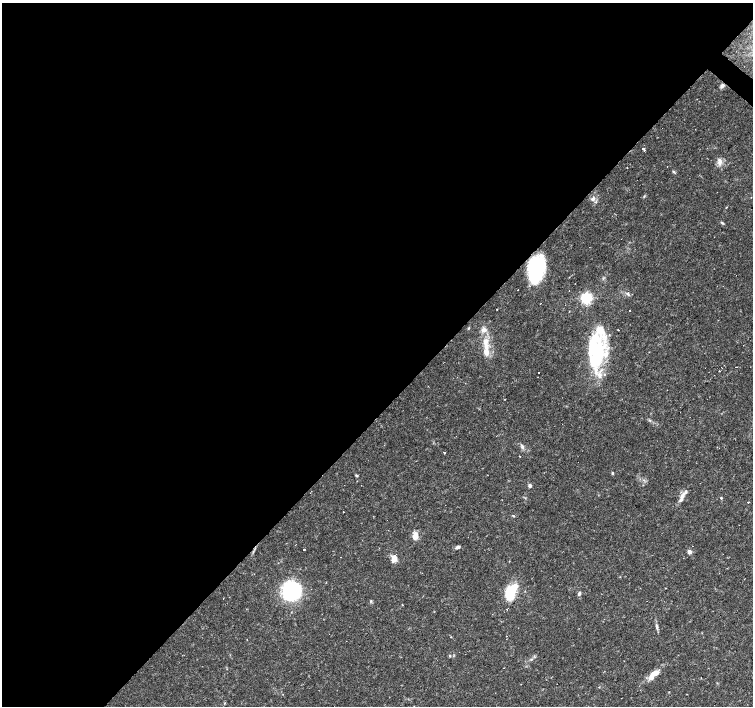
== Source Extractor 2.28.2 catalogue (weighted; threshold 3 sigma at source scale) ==
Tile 5 of 4 x 4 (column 1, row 2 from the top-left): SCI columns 2-1503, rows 3045-4451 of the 6011 x 6021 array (HDU 1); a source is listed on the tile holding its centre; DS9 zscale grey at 2 x 2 block average (1 PNG px = mean of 2 x 2 image px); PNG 755 x 708 px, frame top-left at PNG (2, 3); no overlay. Shown black and unused: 58% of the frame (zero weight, under 2 of 3 exposures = <1% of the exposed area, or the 3 px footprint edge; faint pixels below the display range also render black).
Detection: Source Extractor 2.28.2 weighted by HDU 2 'WHT'; one run over the whole footprint, this tile lists its part. Background 0.032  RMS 0.0033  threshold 0.0146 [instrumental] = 3 sigma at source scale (4.5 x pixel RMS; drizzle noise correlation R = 1.50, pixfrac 1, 0.0396/0.0396 arcsec/px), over >= 5 px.
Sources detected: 74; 4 inside a brighter object's white glare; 8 cosmic-ray / hot-pixel residue — not listed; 6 inside a brighter listed object's ellipse — not listed separately; the other 56 listed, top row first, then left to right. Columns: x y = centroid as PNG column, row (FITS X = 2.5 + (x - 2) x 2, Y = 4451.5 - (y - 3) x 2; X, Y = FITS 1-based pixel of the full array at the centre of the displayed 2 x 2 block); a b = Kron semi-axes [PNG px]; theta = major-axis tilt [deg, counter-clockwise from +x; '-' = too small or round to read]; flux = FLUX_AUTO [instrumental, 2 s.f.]
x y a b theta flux
722 86 5 4 - 2.4
695 129 2 2 - 1.7
643 149 3 2 - 6.1
720 162 9 5 67 3.6
627 167 2 2 - 0.32
673 171 4 3 - 0.99
644 196 4 2 - 0.68
593 198 6 4 70 2.4
726 207 3 2 - 0.42
722 223 6 3 -35 0.95
535 269 22 14 68 41
517 290 2 2 - 1.8
628 294 5 3 - 1.3
586 298 4 3 - 150
497 310 2 2 - 0.5
629 311 2 2 - 0.42
468 328 3 3 - 0.66
484 330 7 7 - 3.8
618 330 2 2 - 0.41
486 342 10 7 87 6.6
486 352 9 6 -74 5.4
597 353 38 19 80 65
736 367 2 2 - 1.2
538 372 2 2 - 0.97
505 399 2 2 - 0.31
522 447 5 4 - 1.8
444 453 2 2 - 0.91
519 456 2 2 - 0.57
578 462 2 2 - 0.55
612 473 3 3 - 0.81
357 476 3 3 - 0.97
530 486 3 3 - 2.4
682 497 12 5 65 4
721 498 2 2 - 0.88
748 502 2 2 - 2.7
343 512 2 2 - 2.2
513 516 4 2 - 0.7
415 537 9 8 - 4.6
458 547 6 3 22 2.2
304 550 2 2 - 3.3
689 552 4 3 - 3.9
394 559 8 6 66 5.8
509 561 2 2 - 0.46
665 588 2 2 - 0.34
292 592 22 19 -21 60
511 592 18 9 64 28
579 594 4 3 - 2.3
223 598 2 2 - 0.28
371 601 4 3 - 0.76
402 604 2 2 - 1.7
657 626 5 2 - 1.2
451 637 3 2 - 0.42
247 639 2 2 - 0.78
450 656 3 3 - 0.67
531 659 3 3 - 0.74
654 673 16 7 33 8
Overlapping masked pixels (flux is a lower limit): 1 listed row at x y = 722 86
Diffuse or blended objects may show on this block-average render without a row.